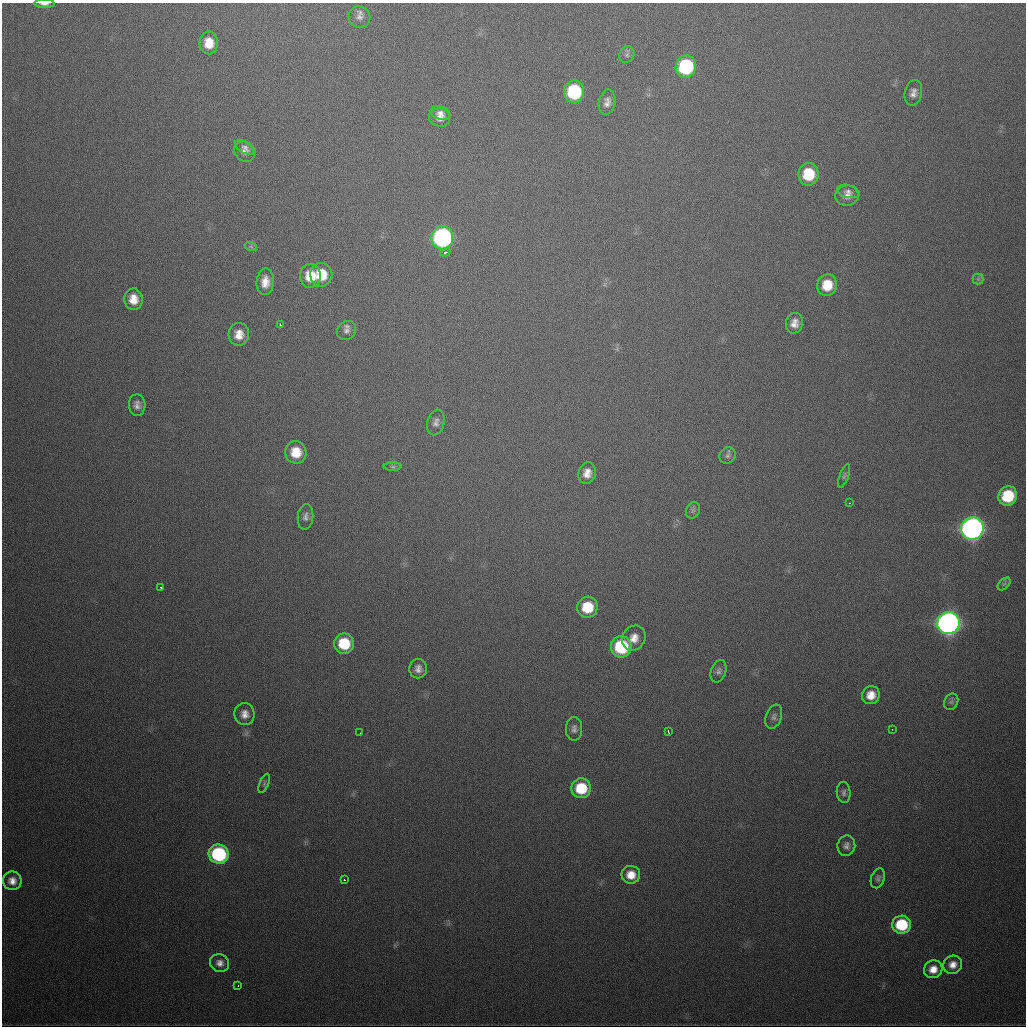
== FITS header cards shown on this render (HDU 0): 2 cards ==
NAXIS1  =                 1024
NAXIS2  =                 1024

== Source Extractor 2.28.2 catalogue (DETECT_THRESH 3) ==
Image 1024 x 1024 px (HDU 0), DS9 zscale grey, 1 PNG px = 1 image px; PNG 1028 x 1028 px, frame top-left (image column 1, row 1024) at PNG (2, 3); each listed source drawn as its Kron ellipse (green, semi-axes under 4 px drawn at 4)
Background 504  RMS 17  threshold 51.4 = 3 sigma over >= 5 px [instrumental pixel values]
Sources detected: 71; all 71 listed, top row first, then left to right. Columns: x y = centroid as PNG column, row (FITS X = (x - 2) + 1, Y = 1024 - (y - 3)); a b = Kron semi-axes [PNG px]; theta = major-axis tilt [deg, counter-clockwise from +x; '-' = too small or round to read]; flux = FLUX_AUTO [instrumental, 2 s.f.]
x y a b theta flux
44 4 10 3 -1 4900
359 17 11 10 - 6900
209 43 11 9 -89 19000
627 55 9 7 57 3400
686 67 11 10 - 110000
574 92 11 10 - 94000
913 93 13 8 77 7200
607 102 13 8 79 7600
440 113 10 6 -15 5800
440 118 11 9 -17 9500
245 147 11 6 -25 4400
244 152 11 9 -41 6600
808 174 11 10 - 43000
848 191 11 6 -14 5000
847 196 12 10 6 9000
442 238 12 11 - 330000
251 247 6 4 -19 1900
445 252 5 3 - 3800
321 275 12 11 - 30000
310 276 12 10 -88 25000
978 279 5 5 - 2000
265 282 13 8 85 13000
827 285 11 9 71 27000
133 299 10 9 - 16000
794 323 10 8 75 9600
280 325 3 2 - 2000
346 331 10 9 - 6000
239 334 11 10 - 15000
137 405 11 8 -86 6300
436 422 13 8 75 6300
296 452 11 10 - 24000
727 456 8 7 - 4100
393 467 9 4 0 2600
587 473 11 8 73 11000
844 476 12 4 70 3100
1008 496 10 9 - 54000
849 503 3 2 - 2000
693 510 8 6 63 3300
305 517 12 7 83 5300
972 528 11 11 - 750000
1004 584 8 4 43 2300
161 587 3 2 - 1900
587 607 10 10 - 37000
948 623 11 11 - 840000
634 638 13 11 57 13000
344 644 10 10 - 46000
621 647 10 10 - 87000
418 669 9 8 - 7300
718 671 11 7 71 4800
871 695 9 8 - 15000
951 702 8 6 62 3200
245 714 11 10 - 9200
774 717 12 8 70 4500
574 729 12 8 89 5600
892 729 2 2 - 1500
668 732 4 3 - 3000
360 733 3 2 - 1600
264 783 10 4 67 2600
581 788 10 10 - 45000
844 792 10 7 -86 4100
846 846 10 9 - 5700
219 854 10 9 - 140000
631 875 9 9 - 16000
878 878 10 6 68 3600
344 880 3 2 - 2200
12 881 9 9 - 9500
901 925 9 9 - 60000
220 963 10 9 - 7200
953 965 10 9 - 9900
933 969 9 8 - 13000
238 985 3 2 - 2300
At the frame edge (FLAGS 8, measured only in part): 1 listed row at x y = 44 4